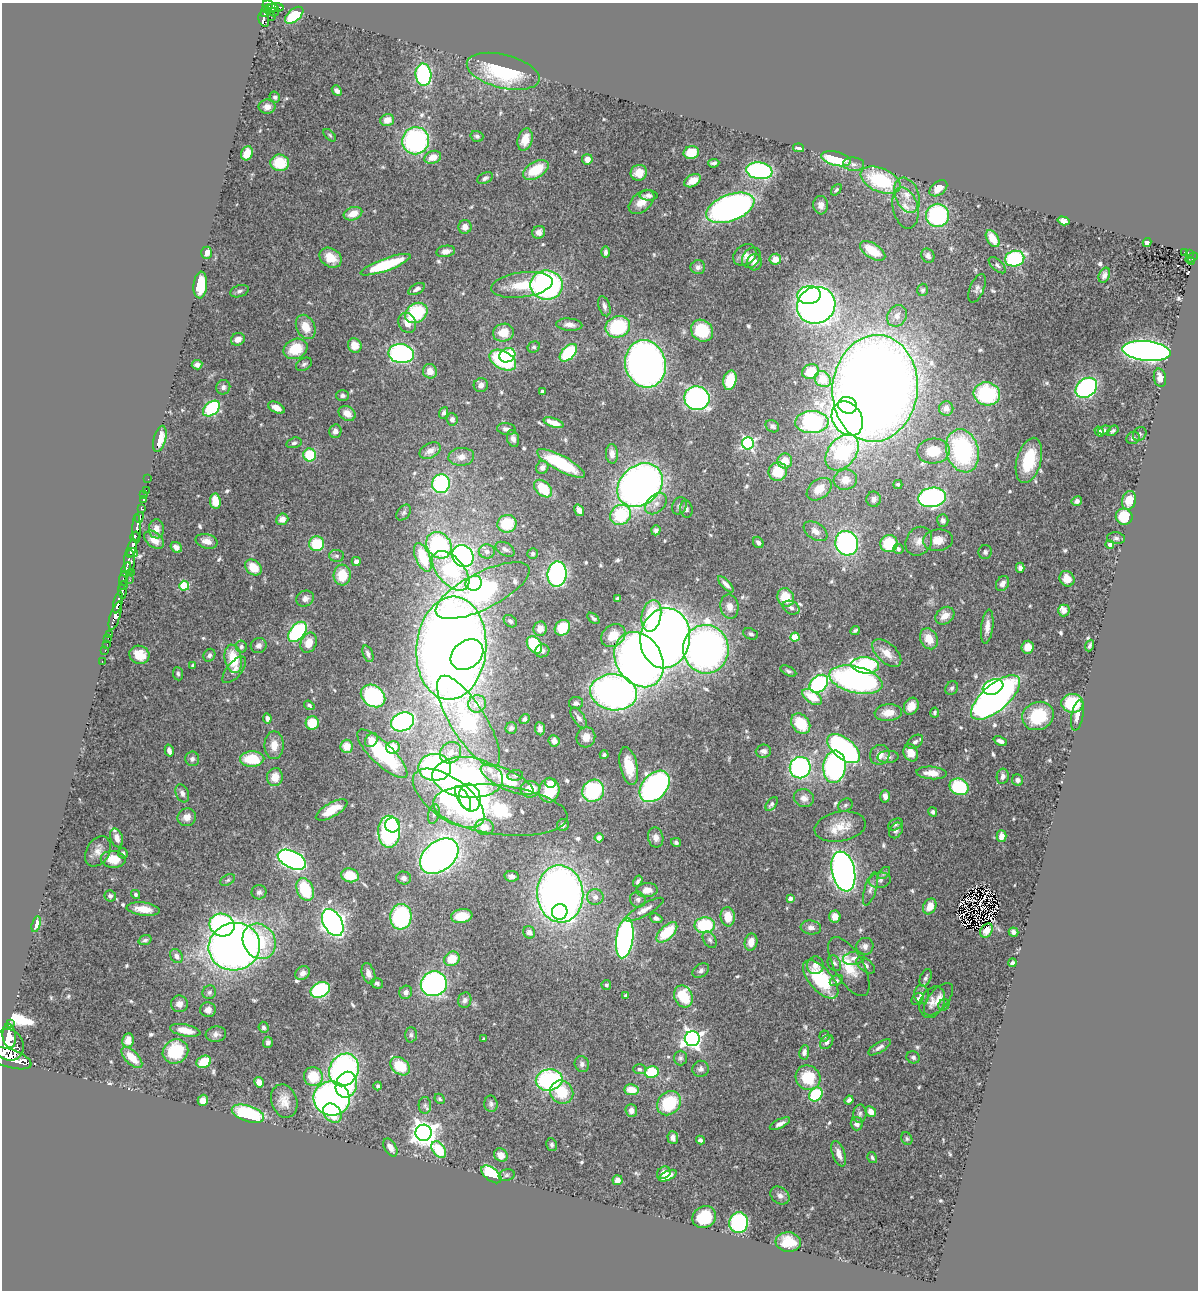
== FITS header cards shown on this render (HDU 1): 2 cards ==
NAXIS1  =                 1196
NAXIS2  =                 1288

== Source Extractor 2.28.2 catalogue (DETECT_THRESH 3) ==
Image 1196 x 1288 px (HDU 1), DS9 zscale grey, 1 PNG px = 1 image px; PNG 1200 x 1292 px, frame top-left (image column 1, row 1288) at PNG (2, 3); each listed source drawn as its Kron ellipse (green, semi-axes under 4 px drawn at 4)
Background 1.29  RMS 0.037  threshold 0.11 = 3 sigma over >= 5 px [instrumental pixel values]
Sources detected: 613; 4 with non-positive FLUX_AUTO (blend fragments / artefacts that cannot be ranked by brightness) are neither listed nor drawn; of the other 609, the 500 brightest by FLUX_AUTO listed and drawn (109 fainter detections omitted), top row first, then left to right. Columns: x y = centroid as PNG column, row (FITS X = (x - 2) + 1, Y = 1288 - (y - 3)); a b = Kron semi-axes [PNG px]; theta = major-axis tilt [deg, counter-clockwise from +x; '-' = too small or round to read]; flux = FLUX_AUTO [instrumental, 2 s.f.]
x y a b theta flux
268 5 5 4 - 480
275 8 8 4 -1 160
270 9 8 4 4 420
274 12 5 3 - 64
265 13 4 3 - 210
294 15 11 6 40 110
271 17 3 2 - 26
264 19 8 5 -75 250
503 71 37 16 -14 210
423 75 11 8 -85 290
337 91 6 4 -48 9.7
275 97 5 5 - 5.1
267 107 8 7 - 15
387 120 7 6 - 22
330 135 8 4 -45 4.6
477 136 6 5 - 6
525 140 11 7 73 36
416 141 14 13 - 410
799 148 5 4 - 9
247 153 7 5 69 32
691 153 8 6 11 56
433 157 8 6 20 31
587 159 5 5 - 16
836 159 15 7 -13 130
280 163 9 8 - 84
714 163 6 3 6 6.4
854 164 10 6 -4 10
536 170 14 8 31 83
759 171 13 8 -8 430
639 173 8 7 - 24
485 178 8 5 27 7.1
881 180 21 11 -24 190
693 181 9 5 30 24
938 188 10 6 38 32
836 190 6 4 49 5
648 195 9 5 0 9.5
907 195 18 11 -69 35
642 202 15 9 42 31
821 205 9 7 -85 13
730 208 25 13 21 1100
905 208 21 12 -75 34
353 214 9 6 20 34
937 215 12 11 - 300
1063 221 6 4 -16 14
465 227 7 6 - 18
539 232 7 6 - 17
993 239 9 5 -58 46
1147 242 4 4 - 12
446 251 9 5 10 15
873 251 14 7 -33 59
606 252 6 4 89 8.5
1184 252 2 2 - 4.9
207 253 6 5 - 18
1190 254 4 3 - 74
745 255 12 9 37 17
928 256 7 6 - 9.8
330 258 12 9 -33 47
751 258 11 8 57 13
1192 258 7 3 29 81
775 259 6 5 - 28
1015 259 10 7 13 260
754 262 8 7 - 12
1191 262 4 2 - 14
386 265 26 6 20 160
997 265 10 5 -43 6.9
698 267 7 7 - 9.8
1104 275 8 5 67 9.1
200 285 13 7 85 82
522 285 31 12 8 68
546 285 16 14 1 560
977 288 15 7 68 10
417 289 9 5 29 9.8
923 290 6 5 - 6.8
239 291 10 5 18 7.6
809 295 12 9 6 220
816 305 19 18 - 1400
604 306 10 5 -72 9.7
416 313 12 9 33 170
897 316 11 9 58 18
407 323 10 8 -65 22
569 325 13 6 -4 16
306 327 13 9 -64 37
618 327 12 10 21 180
702 331 11 10 - 130
503 333 10 9 - 44
238 339 7 6 - 18
355 345 7 6 - 35
534 347 6 5 - 4.8
295 349 12 9 26 69
1146 351 24 10 -6 1500
568 353 10 6 45 150
401 354 12 9 -8 480
507 355 8 7 - 73
503 360 14 9 -30 210
304 364 8 6 28 6.5
645 364 24 20 -76 1400
197 365 5 4 - 9.8
430 371 7 7 - 21
811 372 8 7 - 70
1160 378 9 6 -77 21
823 379 8 7 - 65
730 380 10 6 77 67
481 385 7 7 - 14
223 387 7 7 - 8.8
875 388 53 42 84 5000
1086 388 11 9 37 430
542 391 3 3 - 6.4
987 394 13 11 -12 220
343 395 6 5 - 7.1
697 398 12 12 - 630
847 405 9 8 - 350
211 408 10 6 39 280
276 408 9 5 -26 20
946 408 7 7 - 17
347 413 9 7 -32 24
444 413 6 4 67 7
452 419 6 5 - 8.8
847 419 18 14 -58 580
812 422 17 11 -1 370
554 423 10 4 -19 32
772 426 7 5 -32 6.9
506 429 9 5 -7 11
1104 430 6 4 19 4.7
335 431 7 6 - 15
1112 431 6 4 37 4.7
1099 432 5 4 - 9.1
1140 434 7 6 - 5.6
1133 438 7 6 - 6.7
160 439 13 6 74 37
513 439 8 6 -73 11
294 443 8 5 15 6.2
748 443 6 6 - 430
430 451 11 7 27 22
933 451 16 12 3 61
962 451 22 16 -75 340
842 452 20 14 51 340
612 454 10 6 -87 18
310 455 6 6 - 91
461 457 13 9 4 18
1029 460 23 12 75 120
785 461 7 7 - 39
561 463 27 7 -28 140
542 467 7 6 - 10
778 472 9 9 - 67
148 479 2 2 - 4.8
845 480 11 10 - 29
441 484 9 8 - 300
898 484 4 4 - 5
640 485 25 19 41 1500
543 489 10 7 -43 79
819 489 14 9 37 37
146 490 2 2 - 13
144 495 2 2 - 5.9
932 497 14 9 8 530
873 499 7 7 - 9.6
143 500 3 3 - 35
1129 500 9 7 75 32
215 501 7 5 -83 45
1077 501 5 5 - 7.9
656 504 12 8 45 17
679 506 9 7 63 8
141 509 3 3 - 250
686 509 9 6 -82 6.9
579 510 6 4 -56 15
404 513 9 6 51 6.1
621 515 11 9 40 140
139 517 5 3 - 250
1124 517 8 8 - 86
282 519 6 5 - 21
943 520 6 5 - 7.9
507 524 10 9 - 92
137 529 15 4 90 1100
156 529 9 7 89 18
656 530 5 4 - 6.9
816 531 13 8 -34 20
135 536 5 4 - 830
1116 538 9 5 -7 6.5
154 540 11 7 -39 29
938 540 15 11 6 33
207 541 11 7 -14 19
919 541 15 12 59 25
758 542 6 5 - 8
847 543 12 11 - 430
317 544 7 7 - 99
889 544 9 8 - 91
1110 544 4 4 - 10
439 545 14 11 -52 330
176 547 6 5 - 13
132 549 9 4 72 2500
505 549 10 6 -29 9.5
898 549 5 5 - 8.7
487 551 8 7 - 11
985 552 7 6 - 6.1
132 553 5 3 - 1100
533 554 5 5 - 5.1
336 556 7 6 - 6.5
463 556 11 10 - 710
423 557 15 7 -68 93
129 561 13 5 -89 660
356 561 4 4 - 12
253 567 9 7 -41 48
1020 568 5 4 - 11
126 569 7 3 68 380
451 571 24 13 -49 190
131 573 3 2 - 33
557 574 13 9 83 500
342 575 10 8 87 63
124 579 7 4 88 660
1067 579 8 7 - 28
130 580 2 2 - 7.6
474 583 8 7 - 130
1002 583 8 6 58 15
726 584 10 4 -46 12
123 586 4 4 - 270
184 586 5 5 - 140
483 591 52 18 27 740
122 592 7 3 -82 330
786 597 9 8 - 59
617 598 4 3 - 4.8
305 599 9 7 25 14
118 602 11 4 77 1300
729 607 12 9 -81 21
791 608 9 6 -27 8
1064 610 6 5 - 13
115 616 15 5 72 1200
651 616 16 9 79 120
945 616 10 8 36 27
593 618 7 4 -41 5.5
510 621 7 5 -41 6.6
987 627 17 6 83 21
562 628 8 7 - 76
540 629 7 6 - 19
855 630 5 3 - 4.8
297 632 11 7 49 280
109 634 3 2 - 25
751 634 8 5 -22 6.5
613 636 13 10 38 50
795 637 4 4 - 86
108 638 2 2 - 22
665 638 30 25 81 2300
929 639 11 8 -63 39
309 643 10 8 68 36
107 644 2 2 - 13
534 645 9 6 -56 110
259 646 8 7 - 10
1090 646 6 3 68 5.7
241 647 6 5 - 6.3
1028 647 6 6 - 26
451 648 52 35 85 3600
706 649 24 22 -85 1300
105 650 3 2 - 26
542 651 7 6 - 10
887 653 18 9 -42 33
368 654 8 5 -68 8.1
139 655 10 9 - 36
209 655 7 5 57 6.7
467 655 18 13 39 740
233 659 14 8 -79 70
639 660 29 23 -59 1800
102 662 3 2 - 22
865 665 14 8 -5 320
193 666 3 3 - 4.7
234 670 16 7 50 17
788 671 8 4 -26 5.4
178 674 6 5 - 5.2
856 680 27 13 -13 620
819 684 10 7 42 370
993 687 11 7 21 200
952 688 7 6 - 6.1
614 692 23 18 -8 1200
373 696 13 10 -35 220
812 697 11 6 -34 56
996 697 30 13 41 1800
576 703 7 6 - 8.8
1072 703 11 9 -5 120
477 704 9 8 - 24
309 705 5 4 - 6.1
911 706 9 7 59 22
888 713 13 8 5 30
935 713 5 4 - 5.1
1077 715 15 6 79 16
1038 716 16 13 23 110
267 718 5 4 - 9.8
579 718 12 5 -57 12
525 719 5 4 - 6.1
468 721 52 17 -58 450
403 722 12 9 23 470
312 723 6 6 - 70
801 724 11 8 -51 79
511 728 6 5 - 7
540 729 6 5 - 9.7
586 737 10 9 - 24
371 740 7 5 55 16
554 741 6 5 - 14
1000 741 7 3 -24 8.2
915 742 9 6 36 8.6
274 745 14 9 -90 29
346 746 6 6 - 40
393 747 7 6 - 41
844 749 19 10 -39 600
169 751 6 4 -75 11
763 751 7 6 - 11
450 753 11 10 - 22
911 753 9 7 -64 32
382 754 33 11 -44 220
604 755 4 4 - 4.6
880 755 10 9 - 20
888 757 10 6 2 8.5
192 759 7 7 - 8.5
252 759 12 7 2 91
629 766 19 8 -78 59
435 767 16 13 0 650
834 767 16 11 84 500
800 768 11 10 - 440
932 773 15 6 -4 27
515 775 8 5 7 5.3
1003 776 8 6 79 11
275 777 9 8 - 36
468 777 35 20 -5 1100
507 780 29 9 -26 90
1018 780 6 5 - 8.5
550 783 5 5 - 11
655 786 18 12 48 760
959 787 10 8 -24 160
530 789 9 8 - 48
549 790 12 10 78 83
593 791 11 10 - 190
182 793 9 6 -67 11
885 796 6 4 -86 12
448 798 41 20 -36 430
463 798 13 5 -60 740
470 798 14 10 -76 1500
804 798 10 9 - 17
772 804 8 4 53 7.5
845 805 7 6 - 6.8
332 810 18 7 30 51
500 810 67 24 -7 300
933 812 5 4 - 5.3
434 814 10 5 76 8.6
187 817 9 9 - 18
895 824 8 5 31 5.9
393 825 7 7 - 85
563 825 6 6 - 7.2
484 827 9 8 - 29
840 827 26 14 9 53
896 830 8 6 56 8.3
389 832 16 11 -90 400
1002 836 6 5 - 21
117 838 9 6 -72 17
599 838 4 4 - 9.7
656 838 10 7 -79 14
676 842 5 4 - 6.1
98 851 16 11 58 24
123 853 5 4 - 5.2
439 856 22 14 39 1400
113 859 12 8 -4 51
292 860 15 8 -25 730
843 871 20 11 -78 1300
884 873 7 4 45 4.7
350 875 9 7 -15 59
512 876 7 5 -8 10
404 878 7 6 - 10
228 880 8 5 27 5.4
880 880 11 7 10 11
638 881 6 3 59 5.3
305 889 12 8 -66 130
870 889 17 6 73 13
647 890 11 7 5 21
259 892 7 7 - 8.3
136 894 5 4 - 4.8
560 894 28 23 -85 1700
110 896 6 5 - 7.3
595 897 8 8 - 12
790 898 4 4 - 13
638 899 8 7 - 8.4
930 906 8 6 61 30
143 909 17 6 -7 38
645 910 21 6 29 19
560 912 8 8 - 130
462 916 11 7 8 46
835 916 6 5 - 23
401 917 13 10 83 270
728 917 9 7 -83 42
656 918 6 4 -20 8.3
333 922 14 9 -60 1100
36 924 8 4 74 17
222 925 13 11 -21 540
705 925 10 8 1 140
811 927 10 7 -7 11
986 931 8 5 56 15
529 932 6 5 - 10
667 932 13 6 44 94
1013 932 5 4 - 7.5
625 938 20 8 82 740
145 940 7 5 18 5.8
710 940 9 6 -57 7.9
259 941 18 16 -57 140
751 942 8 6 79 27
865 946 8 8 - 12
234 947 26 23 14 2100
176 956 7 6 - 13
854 958 11 6 8 11
452 959 8 7 - 49
834 963 8 6 -61 7.7
1012 963 4 3 - 7
815 965 9 8 - 17
866 965 11 6 -38 7.9
849 967 33 14 -60 66
701 970 9 6 33 8
303 973 8 6 42 12
368 973 11 6 -71 13
926 978 9 5 68 8
821 979 23 11 -49 160
836 981 7 5 32 6.2
377 983 6 5 - 5.6
434 984 13 12 - 760
606 985 5 5 - 5.1
320 990 10 7 25 290
209 992 7 6 - 6.9
406 992 7 6 - 9.4
922 994 9 7 -80 16
626 996 4 4 - 5.2
683 997 11 9 -68 95
918 999 7 5 47 6
939 999 20 9 50 30
465 1000 8 6 71 9.4
932 1002 16 11 64 22
179 1004 8 8 - 14
944 1005 6 5 - 4.6
208 1010 8 7 - 14
10 1024 3 3 - 150
263 1027 5 5 - 6.2
185 1030 15 6 -11 31
216 1034 10 7 7 10
411 1035 7 6 - 5.8
9 1036 12 6 -83 2600
824 1036 5 5 - 5.3
483 1039 3 3 - 4.6
692 1039 7 7 - 1200
128 1040 7 5 77 25
268 1042 5 5 - 6.5
827 1042 8 5 52 8.3
9 1045 16 14 -58 3500
879 1047 13 5 31 11
175 1051 13 11 30 98
804 1052 7 5 82 10
132 1057 13 6 -46 47
913 1057 7 6 - 7.4
10 1058 22 9 -18 5600
680 1058 7 6 - 6.6
204 1062 7 6 - 53
582 1064 8 7 - 9.1
400 1066 11 8 -38 86
639 1069 6 5 - 5.2
701 1069 8 8 - 10
344 1070 17 14 60 590
652 1072 7 6 - 100
313 1077 9 9 - 75
808 1078 13 12 - 91
549 1080 13 10 9 410
259 1082 5 4 - 20
346 1085 13 10 75 220
378 1086 4 4 - 5.5
632 1090 7 5 -7 39
562 1092 12 11 - 84
816 1094 7 6 - 130
332 1098 18 17 - 780
440 1099 5 4 - 4.6
203 1100 5 5 - 23
849 1100 4 4 - 9
284 1101 17 13 -71 31
669 1103 13 11 47 130
491 1104 8 6 -80 7.6
425 1105 8 6 -87 7.1
631 1110 6 6 - 12
871 1111 6 5 - 18
332 1113 11 8 -48 65
248 1114 17 8 -19 180
860 1114 9 7 82 8
780 1124 11 4 26 11
857 1124 6 6 - 14
424 1133 8 8 - 2500
673 1137 6 5 - 13
907 1139 6 5 - 5
700 1140 4 4 - 6.1
552 1145 6 5 - 4.7
390 1147 9 6 -60 17
439 1150 9 6 -54 100
839 1154 13 6 -70 21
501 1155 7 6 - 22
872 1158 6 4 -56 4.8
664 1173 7 6 - 18
491 1174 12 6 -39 160
507 1175 8 6 17 5.6
668 1176 9 4 25 27
617 1180 5 4 - 12
780 1196 10 8 -37 12
704 1217 12 10 31 84
739 1223 10 9 - 270
788 1242 12 9 -6 49
At the frame edge (FLAGS 8, measured only in part): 1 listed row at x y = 10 1058
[109 fainter detections neither listed nor drawn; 4 non-positive-flux detections neither listed nor drawn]